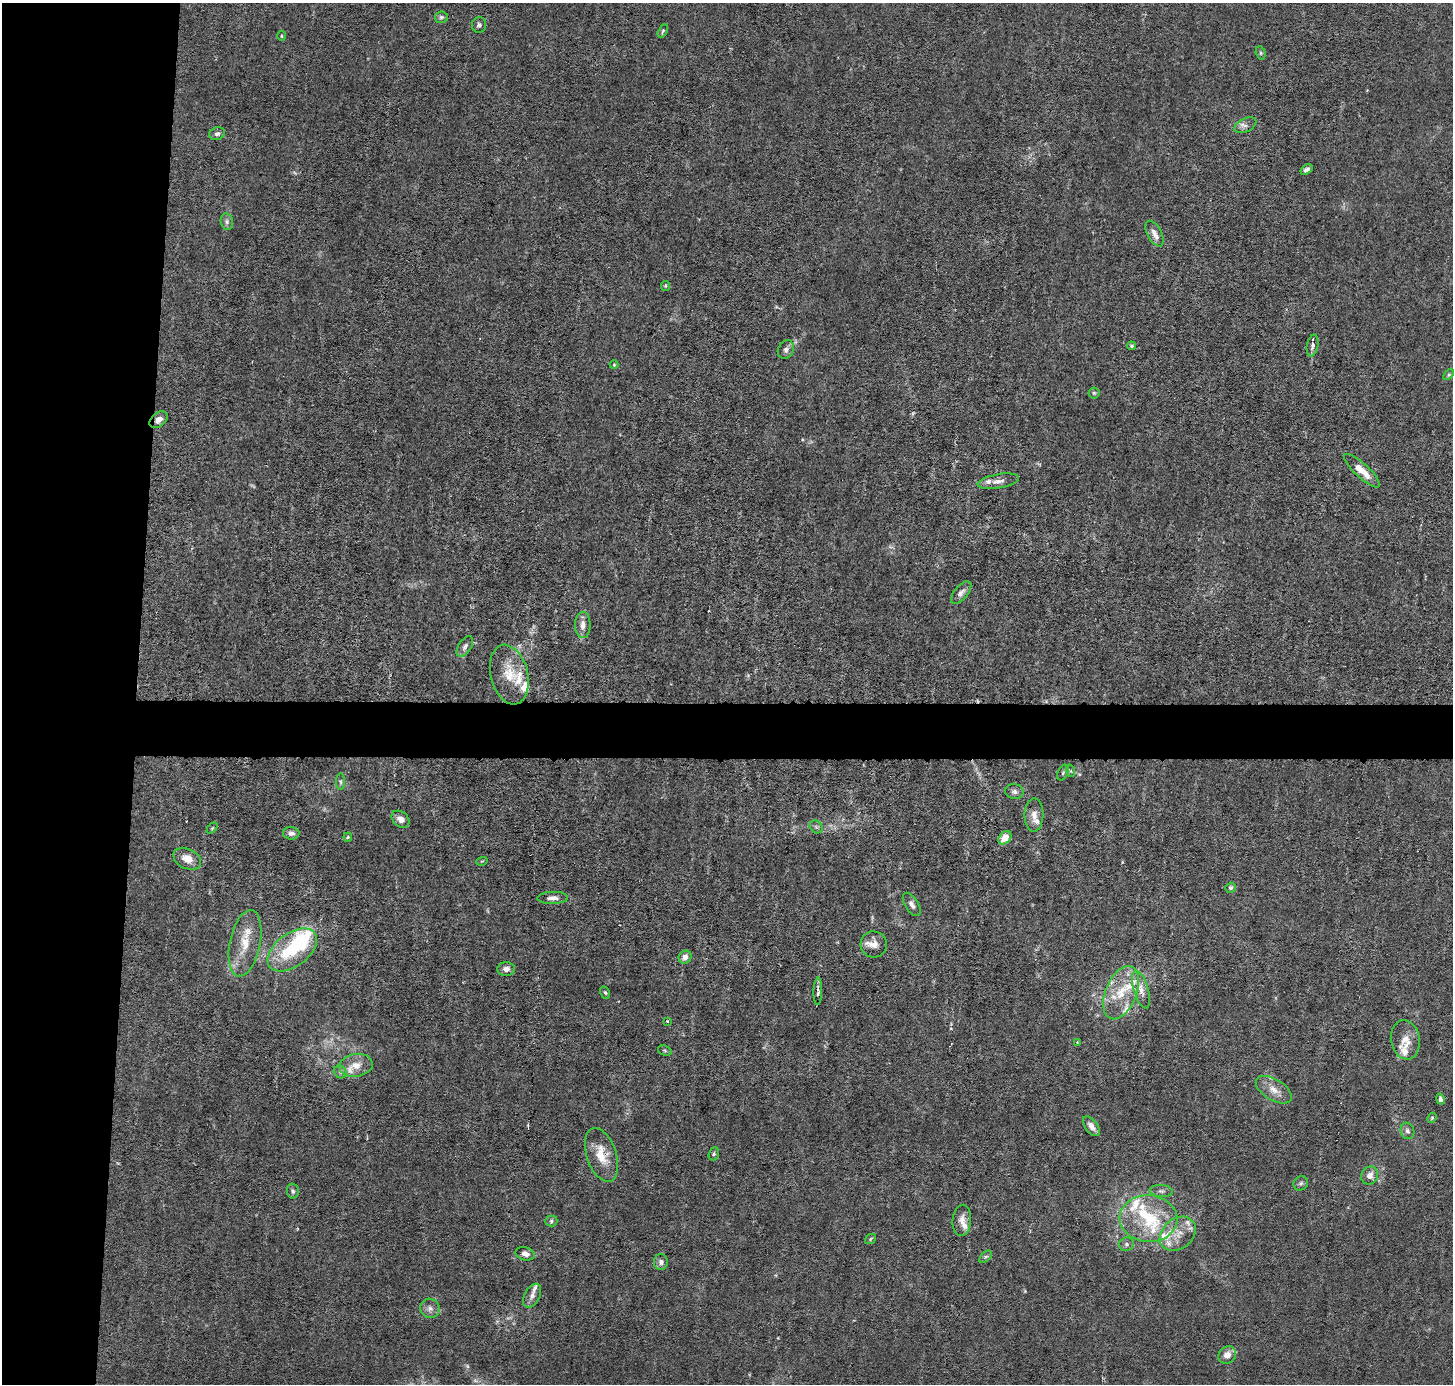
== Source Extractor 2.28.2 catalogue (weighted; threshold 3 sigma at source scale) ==
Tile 4 of 3 x 3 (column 1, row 2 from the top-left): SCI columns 1-1451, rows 1520-2901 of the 4354 x 4384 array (HDU 1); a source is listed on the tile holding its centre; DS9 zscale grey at full resolution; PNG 1455 x 1386 px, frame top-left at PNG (2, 3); each listed source drawn as its Kron ellipse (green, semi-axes under 4 px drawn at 4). Shown black and unused: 13% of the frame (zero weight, under 3 of 6 exposures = <1% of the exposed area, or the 3 px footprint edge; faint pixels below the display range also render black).
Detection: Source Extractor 2.28.2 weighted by HDU 2 'WHT'; one run over the whole footprint, this tile lists its part. Background 0.0122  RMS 0.0027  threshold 0.0111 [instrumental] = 3 sigma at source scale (4.09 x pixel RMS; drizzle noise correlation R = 1.36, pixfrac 0.8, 0.05/0.05 arcsec/px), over >= 5 px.
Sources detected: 100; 1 too faint to see at this stretch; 1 inside a brighter object's white glare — neither listed nor drawn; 20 inside a brighter listed object's ellipse — not listed separately; the other 78 listed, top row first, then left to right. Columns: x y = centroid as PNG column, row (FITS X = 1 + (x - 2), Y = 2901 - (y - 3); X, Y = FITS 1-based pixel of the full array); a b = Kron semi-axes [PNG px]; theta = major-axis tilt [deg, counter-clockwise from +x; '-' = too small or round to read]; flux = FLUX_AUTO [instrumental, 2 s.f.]
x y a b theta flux
441 17 6 5 - 0.62
479 25 8 7 - 0.7
663 31 7 4 61 0.44
281 36 5 4 - 0.3
1261 53 7 4 -73 0.43
1245 125 12 6 25 1.1
217 134 8 6 14 0.82
1307 169 7 4 35 0.79
227 222 8 6 -77 0.81
1154 234 14 7 -61 1.7
665 286 5 4 - 0.3
1313 345 11 5 79 1.2
1131 346 4 4 - 0.45
786 349 10 7 63 1.1
614 365 4 4 - 0.25
1449 375 6 4 45 0.38
1094 393 5 5 - 0.37
159 420 10 6 39 1.3
1362 471 23 7 -43 3.7
998 481 21 7 10 1.8
961 593 13 6 50 1.2
583 625 13 8 89 1.9
465 646 11 6 57 1.1
509 675 30 18 -76 7.1
1071 771 6 4 -70 0.4
1063 773 8 5 64 0.53
341 782 8 4 -90 0.54
1014 792 9 7 -8 0.99
1034 815 17 9 88 2.2
400 819 10 7 -41 1.7
816 827 7 5 -45 0.61
212 828 6 4 45 0.34
291 833 8 6 -3 1.1
348 837 4 4 - 0.29
1005 838 7 5 48 3.1
187 859 15 10 -26 3.2
482 861 6 3 18 0.25
1231 888 5 5 - 0.74
553 898 15 6 1 1.4
912 904 13 6 -58 1.2
245 943 34 15 78 6.9
874 944 13 13 - 2.6
292 950 28 16 37 16
685 957 7 6 - 1.7
506 969 9 7 2 1.6
1141 990 19 7 -74 2.5
818 991 14 4 88 0.95
605 993 6 4 -62 0.43
1121 993 28 15 68 8.3
667 1021 4 4 - 0.2
1405 1040 20 14 -80 3.8
1077 1042 3 3 - 0.2
665 1051 7 5 -18 0.44
356 1065 17 11 8 3.4
340 1072 7 5 -46 0.64
1274 1090 20 10 -32 3.1
1440 1099 6 4 -77 0.83
1432 1118 5 4 - 0.3
1091 1126 11 6 -53 1.8
1407 1131 8 6 -71 0.89
714 1154 7 5 69 0.49
601 1155 28 15 -71 5.9
1370 1176 9 8 - 1.9
1301 1183 8 6 43 0.62
293 1191 7 6 - 0.62
1161 1191 11 6 -6 0.91
1148 1219 29 23 -4 14
962 1220 15 9 85 2.2
551 1221 6 5 - 0.51
1178 1234 20 15 39 4.7
870 1239 6 4 38 0.33
1126 1244 7 7 - 0.71
525 1254 10 6 -14 1.5
986 1257 7 4 44 0.52
661 1262 8 7 - 1.1
532 1296 13 7 63 1.4
430 1308 10 9 - 1.4
1227 1355 9 8 - 2
Overlapping masked pixels (flux is a lower limit): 2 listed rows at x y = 1313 345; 159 420